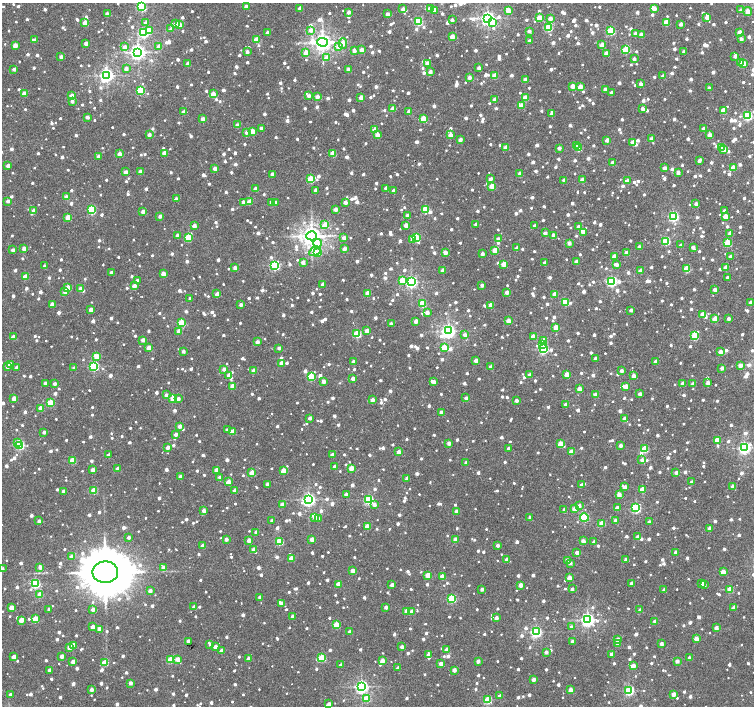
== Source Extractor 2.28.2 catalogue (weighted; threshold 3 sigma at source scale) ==
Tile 10 of 4 x 4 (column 2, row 3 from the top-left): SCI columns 1505-3008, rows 1574-2980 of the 6021 x 6027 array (HDU 1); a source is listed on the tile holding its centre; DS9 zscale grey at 2 x 2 block average (1 PNG px = mean of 2 x 2 image px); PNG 756 x 708 px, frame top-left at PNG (2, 3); each listed source drawn as its Kron ellipse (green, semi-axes under 4 px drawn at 4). Shown black and unused: <1% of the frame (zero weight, under 2 of 3 exposures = <1% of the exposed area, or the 3 px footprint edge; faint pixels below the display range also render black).
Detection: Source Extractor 2.28.2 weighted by HDU 2 'WHT'; one run over the whole footprint, this tile lists its part. Background 0.0124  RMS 0.004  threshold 0.0178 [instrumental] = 3 sigma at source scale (4.5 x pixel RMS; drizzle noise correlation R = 1.50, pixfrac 1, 0.0396/0.0396 arcsec/px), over >= 5 px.
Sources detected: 1923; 5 coinciding with a brighter row at this scale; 10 inside a brighter listed object's ellipse — not listed separately; of the other 1908, all 500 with FLUX_AUTO >= 4.64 (the completeness limit of this list) listed and drawn (1408 fainter detections not listed), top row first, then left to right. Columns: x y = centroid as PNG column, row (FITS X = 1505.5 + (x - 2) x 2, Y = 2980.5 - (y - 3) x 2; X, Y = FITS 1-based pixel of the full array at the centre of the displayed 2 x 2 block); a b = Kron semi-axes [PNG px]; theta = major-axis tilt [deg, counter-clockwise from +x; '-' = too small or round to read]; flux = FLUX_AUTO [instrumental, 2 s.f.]
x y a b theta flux
142 7 4 3 - 83
246 7 2 2 - 7.2
300 8 2 2 - 11
403 9 2 2 - 8.4
430 9 3 2 - 8.6
654 9 3 2 - 9
434 10 3 2 - 12
741 10 2 2 - 4.7
508 11 3 2 - 16
349 12 2 2 - 5.9
748 12 4 3 - 18
107 14 2 2 - 5.5
387 14 2 2 - 6.6
707 17 3 2 - 12
488 18 4 4 - 290
539 18 3 3 - 19
550 18 2 2 - 7
452 20 2 2 - 5.4
418 21 3 3 - 66
666 22 3 3 - 22
85 23 2 2 - 14
146 23 3 3 - 4.8
492 23 3 3 - 28
176 24 3 2 - 11
681 24 2 2 - 7.3
179 25 2 2 - 11
548 27 3 3 - 60
171 29 3 2 - 5.7
149 30 3 3 - 18
311 30 3 3 - 8.9
529 31 2 2 - 5.6
611 31 3 3 - 60
740 32 2 2 - 13
144 33 3 3 - 91
268 33 2 2 - 6.6
635 33 2 2 - 5.9
641 35 2 2 - 8.3
452 37 2 2 - 13
741 39 2 2 - 5
35 40 3 2 - 6.1
256 40 3 3 - 21
529 41 2 2 - 6
323 42 5 4 - 550
86 43 2 2 - 7.6
343 43 5 4 - 4.8
602 45 2 2 - 12
15 46 3 2 - 13
159 46 2 2 - 7.4
339 46 3 3 - 7.7
124 47 3 3 - 5.8
626 49 3 3 - 45
354 50 3 2 - 5.4
362 50 2 2 - 12
138 52 4 4 - 370
247 52 2 2 - 5.2
306 52 3 3 - 12
684 52 2 2 - 5.5
606 53 2 2 - 9.2
735 56 2 2 - 6
61 57 2 2 - 5.1
327 57 4 3 - 9.4
634 59 2 2 - 4.9
741 62 3 3 - 8.4
427 63 2 2 - 8.8
188 64 2 2 - 9.2
744 64 3 3 - 8.6
479 68 2 2 - 5.6
14 69 2 2 - 5
126 69 2 2 - 7
348 70 2 2 - 8.7
430 72 2 2 - 6.4
107 75 4 4 - 310
495 76 3 2 - 14
663 76 2 2 - 4.8
469 77 2 2 - 6.8
525 80 2 2 - 10
640 84 2 2 - 5.8
572 86 2 2 - 12
580 87 2 2 - 13
709 88 2 2 - 4.9
605 89 2 2 - 5.7
141 90 3 3 - 55
24 93 3 2 - 10
611 93 3 2 - 5.1
213 94 3 2 - 14
71 96 3 2 - 16
309 96 2 2 - 4.9
317 97 2 2 - 8.6
361 97 3 2 - 13
525 98 3 3 - 19
495 99 2 2 - 10
72 101 2 2 - 5.1
521 106 3 2 - 13
392 109 2 2 - 7
643 109 2 2 - 6.9
409 111 2 2 - 9.4
723 111 3 3 - 14
184 112 2 2 - 8.5
552 113 3 2 - 7.8
747 116 3 3 - 88
87 117 2 2 - 5.8
203 119 2 2 - 7.7
423 119 3 3 - 26
237 125 2 2 - 5.8
261 128 2 2 - 7
704 128 2 2 - 5
375 130 3 3 - 18
252 131 3 3 - 16
246 132 3 2 - 5.1
149 135 2 2 - 7.7
377 135 2 2 - 8.7
450 135 3 2 - 9.8
709 135 2 2 - 8.9
652 139 3 2 - 10
460 140 2 2 - 6.8
607 140 2 2 - 8
633 142 2 2 - 11
576 145 3 2 - 6.3
506 147 3 2 - 12
721 147 3 3 - 16
559 148 2 2 - 6.8
578 148 3 3 - 32
723 149 2 2 - 8
164 153 2 2 - 10
119 154 2 2 - 13
333 154 3 3 - 24
99 156 2 2 - 8.1
699 161 4 2 - 6.1
613 162 2 2 - 6.7
8 166 2 2 - 6.4
733 167 3 2 - 13
664 168 2 2 - 6.9
215 169 2 2 - 7.7
126 172 2 2 - 8.1
140 172 2 2 - 7.3
678 172 2 2 - 7.1
520 173 2 2 - 6.9
272 174 2 2 - 7
310 179 3 3 - 36
491 179 4 2 - 5.3
564 180 2 2 - 6.7
582 180 2 2 - 8.5
627 181 3 2 - 8.7
492 186 3 3 - 18
386 188 2 2 - 5
256 189 2 2 - 12
316 190 2 2 - 7.6
394 190 2 2 - 4.9
66 197 2 2 - 9.5
176 199 2 2 - 7.4
8 201 2 2 - 4.7
243 202 2 2 - 6.1
249 202 3 2 - 10
272 202 3 2 - 9.3
345 202 2 2 - 8.3
276 203 2 2 - 5.8
696 204 2 2 - 6.6
335 209 2 2 - 7.9
425 209 3 3 - 44
34 210 2 2 - 7.3
92 210 3 3 - 59
724 211 2 2 - 5.3
143 212 2 2 - 7
407 215 2 2 - 6.7
160 216 2 2 - 6.1
673 216 3 3 - 120
725 216 3 3 - 15
68 218 3 3 - 22
476 224 2 2 - 5
325 225 4 3 - 11
406 225 2 2 - 10
194 226 2 2 - 9.6
534 226 2 2 - 4.8
579 227 2 2 - 7.7
583 232 3 2 - 9
545 233 2 2 - 5.6
730 233 2 2 - 6.1
177 235 2 2 - 7.1
553 235 2 2 - 9.5
312 236 5 4 - 690
188 237 3 3 - 29
344 238 2 2 - 7.5
416 238 3 3 - 43
413 239 3 2 - 6.8
498 239 2 2 - 5.8
666 241 3 3 - 63
317 243 4 4 - 9.1
569 243 2 2 - 7.2
727 243 3 3 - 38
681 245 2 2 - 5.1
639 247 2 2 - 6.8
693 247 4 2 - 6.6
24 248 2 2 - 7.8
517 248 2 2 - 5.8
344 249 2 2 - 8.5
13 250 2 2 - 5.7
495 250 3 2 - 15
315 251 6 4 31 5.4
445 252 3 2 - 9.6
318 253 3 3 - 21
626 253 2 2 - 8.9
482 254 2 2 - 5.8
614 256 2 2 - 8.7
730 256 3 2 - 5.5
303 262 2 2 - 8.5
576 262 2 2 - 7.7
545 263 3 2 - 4.8
504 264 3 2 - 16
275 265 3 3 - 110
616 265 4 2 - 5.6
45 266 2 2 - 7.2
235 268 2 2 - 6.5
726 268 3 2 - 13
686 269 3 3 - 38
443 270 2 2 - 8.5
641 271 2 2 - 6.7
111 272 2 2 - 5.7
163 274 3 2 - 11
25 277 3 2 - 17
728 278 2 2 - 7.6
137 280 2 2 - 4.8
402 280 3 3 - 19
611 281 3 3 - 140
411 282 3 3 - 200
323 284 2 2 - 7.5
482 285 2 2 - 5.1
134 286 2 2 - 10
68 288 3 3 - 22
80 289 3 2 - 8.1
715 290 2 2 - 7.5
65 292 3 3 - 5.1
507 292 2 2 - 8.9
367 293 3 2 - 16
217 294 2 2 - 9.9
555 294 2 2 - 11
190 298 2 2 - 5
565 302 4 3 - 38
422 303 3 3 - 35
751 303 2 2 - 7
52 304 2 2 - 7.3
241 305 2 2 - 5
491 305 3 3 - 12
91 310 2 2 - 8.9
631 310 2 2 - 5.5
427 312 3 2 - 7
702 314 3 2 - 13
715 319 3 3 - 19
728 319 2 2 - 5.5
416 321 2 2 - 9.4
509 321 3 2 - 15
181 323 3 3 - 44
391 324 2 2 - 7.1
556 327 3 3 - 17
179 331 2 2 - 7.3
367 331 3 2 - 7.9
448 331 4 4 - 290
357 334 3 3 - 59
465 335 3 3 - 5
694 336 3 3 - 54
13 337 2 2 - 10
533 337 2 2 - 11
143 340 2 2 - 8.1
544 340 3 3 - 8.6
257 342 2 2 - 6.6
542 344 3 3 - 7.6
149 348 3 2 - 11
279 348 2 2 - 5.6
444 348 3 3 - 22
543 349 3 3 - 92
183 351 2 2 - 5.8
720 352 2 2 - 9
97 356 4 3 - 14
596 358 2 2 - 6.8
476 361 2 2 - 8.2
656 361 2 2 - 6.6
353 362 4 2 - 5.8
281 363 2 2 - 7.9
10 365 3 2 - 13
740 365 2 2 - 9.2
7 366 2 2 - 6
94 366 3 3 - 90
491 367 2 2 - 10
17 368 2 2 - 6.7
74 368 2 2 - 6.8
722 368 2 2 - 6.9
224 369 2 2 - 7.3
253 371 2 2 - 9.3
621 371 2 2 - 5.4
567 374 3 2 - 14
229 375 2 2 - 9.7
530 375 2 2 - 7.2
634 376 2 2 - 11
311 377 3 3 - 42
353 378 2 2 - 9.6
323 381 2 2 - 7.4
433 382 4 2 - 8.4
45 383 2 2 - 4.8
682 383 2 2 - 7.3
708 383 2 2 - 7.6
54 384 2 2 - 5.1
693 384 2 2 - 7.2
232 386 3 3 - 13
626 386 3 2 - 10
579 389 3 2 - 13
640 394 2 2 - 5.1
166 395 2 2 - 5.4
595 395 3 2 - 10
14 398 3 2 - 12
173 398 3 3 - 20
466 398 2 2 - 5.2
178 399 2 2 - 6.7
373 400 2 2 - 6.7
516 401 2 2 - 6.7
50 403 3 3 - 31
566 404 2 2 - 8.9
40 408 2 2 - 10
441 412 2 2 - 4.7
310 418 2 2 - 5.5
625 419 3 2 - 9
180 426 2 2 - 7.2
227 430 2 2 - 6.5
232 431 3 2 - 12
44 432 2 2 - 5
176 434 2 2 - 5.1
717 440 3 3 - 27
17 442 3 2 - 8.4
449 443 2 2 - 6.1
560 444 3 3 - 24
20 445 3 3 - 90
620 446 2 2 - 6.3
168 447 2 2 - 6.4
508 448 2 2 - 4.9
744 448 4 3 - 200
645 449 3 3 - 46
399 452 2 2 - 10
571 452 2 2 - 12
109 455 2 2 - 5.7
332 455 2 2 - 6.6
72 460 3 3 - 28
642 460 2 2 - 6.8
466 463 2 2 - 6.4
335 467 2 2 - 5.9
351 468 2 2 - 14
118 469 2 2 - 7.6
93 470 2 2 - 5.8
217 470 2 2 - 10
283 471 3 2 - 16
252 473 3 2 - 18
676 473 2 2 - 5
180 477 2 2 - 7.1
220 477 2 2 - 4.8
407 478 4 2 - 5
228 482 3 2 - 13
692 482 2 2 - 5.5
268 484 2 2 - 6.4
581 485 2 2 - 5.6
733 486 2 2 - 8
625 487 2 2 - 7.4
642 489 3 3 - 22
94 490 3 3 - 33
235 490 2 2 - 8.6
63 491 2 2 - 5
346 495 2 2 - 7.2
619 495 2 2 - 9.5
309 500 4 4 - 210
369 500 3 3 - 84
282 505 2 2 - 10
374 505 3 2 - 6.1
579 506 2 2 - 6.7
617 508 2 2 - 6.3
636 508 3 3 - 77
574 509 3 2 - 12
564 510 3 2 - 5.7
204 511 2 2 - 6.7
456 511 2 2 - 5.5
315 517 3 2 - 6.1
584 517 4 3 - 60
530 518 2 2 - 4.8
318 519 3 2 - 4.9
615 520 2 2 - 5.5
39 521 2 2 - 5.6
272 521 2 2 - 6.1
649 522 2 2 - 5.9
602 523 3 3 - 23
367 527 3 3 - 19
709 529 2 2 - 9.7
256 532 2 2 - 5.8
129 537 2 2 - 5
638 537 3 2 - 7.3
226 539 2 2 - 6.4
312 539 2 2 - 13
249 540 2 2 - 8.4
455 540 2 2 - 9.9
279 541 3 3 - 44
583 541 2 2 - 8.4
594 542 2 2 - 6.2
498 545 2 2 - 5.5
203 546 2 2 - 8
254 550 3 2 - 14
676 552 2 2 - 9.6
577 553 2 2 - 7.2
71 557 2 2 - 7.6
291 558 2 2 - 13
507 560 2 2 - 6.7
567 560 2 2 - 6.7
626 560 2 2 - 6.9
570 563 2 2 - 5.5
40 567 3 2 - 5.3
163 568 3 3 - 8.3
2 569 2 2 - 6.2
352 570 2 2 - 8.6
105 572 13 10 -2 6600
723 572 3 2 - 11
428 575 3 2 - 14
442 576 2 2 - 11
569 578 2 2 - 13
631 583 2 2 - 6.8
702 583 2 2 - 7
35 584 3 3 - 100
338 584 2 2 - 13
392 585 2 2 - 7.7
521 585 2 2 - 11
704 585 2 2 - 5.7
482 589 2 2 - 4.8
572 589 2 2 - 4.8
730 589 3 3 - 21
664 590 2 2 - 4.7
150 591 2 2 - 7
40 594 3 2 - 15
260 597 2 2 - 7.4
451 599 3 3 - 67
281 603 2 2 - 6.7
194 607 2 2 - 7.6
386 607 2 2 - 5
11 608 3 2 - 15
734 608 2 2 - 6.6
49 609 2 2 - 4.7
93 610 2 2 - 7.2
640 610 2 2 - 6.5
406 611 3 2 - 11
411 612 2 2 - 8.2
293 616 2 2 - 6.5
496 618 2 2 - 6.3
35 619 3 3 - 28
21 620 3 2 - 13
588 620 4 3 - 270
655 621 2 2 - 5.8
336 625 3 3 - 29
92 627 2 2 - 9
571 627 2 2 - 5.7
716 628 2 2 - 8.1
99 629 2 2 - 11
350 632 2 2 - 8.1
536 632 3 3 - 160
618 639 3 2 - 7.6
696 639 3 2 - 13
188 641 2 2 - 5.2
572 641 2 2 - 6.7
617 643 2 2 - 5.6
210 644 4 2 - 4.6
661 644 3 2 - 4.8
73 645 3 2 - 12
69 647 3 2 - 12
215 647 3 2 - 9.8
402 647 2 2 - 6.3
447 649 2 2 - 8.6
221 651 3 2 - 5.5
546 652 2 2 - 6.4
612 654 2 2 - 7.5
429 655 2 2 - 8.1
62 656 2 2 - 7.8
14 657 2 2 - 9
322 658 3 3 - 45
690 658 2 2 - 6.8
171 659 3 3 - 37
177 659 3 3 - 7.7
248 659 2 2 - 7
382 661 3 2 - 13
478 661 2 2 - 7.1
677 661 2 2 - 6.5
73 662 2 2 - 7.9
105 663 3 3 - 26
441 664 3 2 - 11
341 665 2 2 - 5
633 666 3 2 - 12
398 668 2 2 - 5.7
50 670 2 2 - 6.7
454 670 2 2 - 7.4
533 679 2 2 - 6.6
130 683 2 2 - 7.4
362 687 4 3 - 230
92 690 2 2 - 5.2
570 690 2 2 - 9.9
629 690 3 3 - 120
673 694 3 2 - 11
10 695 2 2 - 7.1
500 696 2 2 - 5.2
367 698 3 3 - 32
488 700 3 3 - 53
329 704 2 2 - 5.6
Isophote crosses this tile's border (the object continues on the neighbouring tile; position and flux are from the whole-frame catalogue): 2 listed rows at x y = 142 7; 2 569